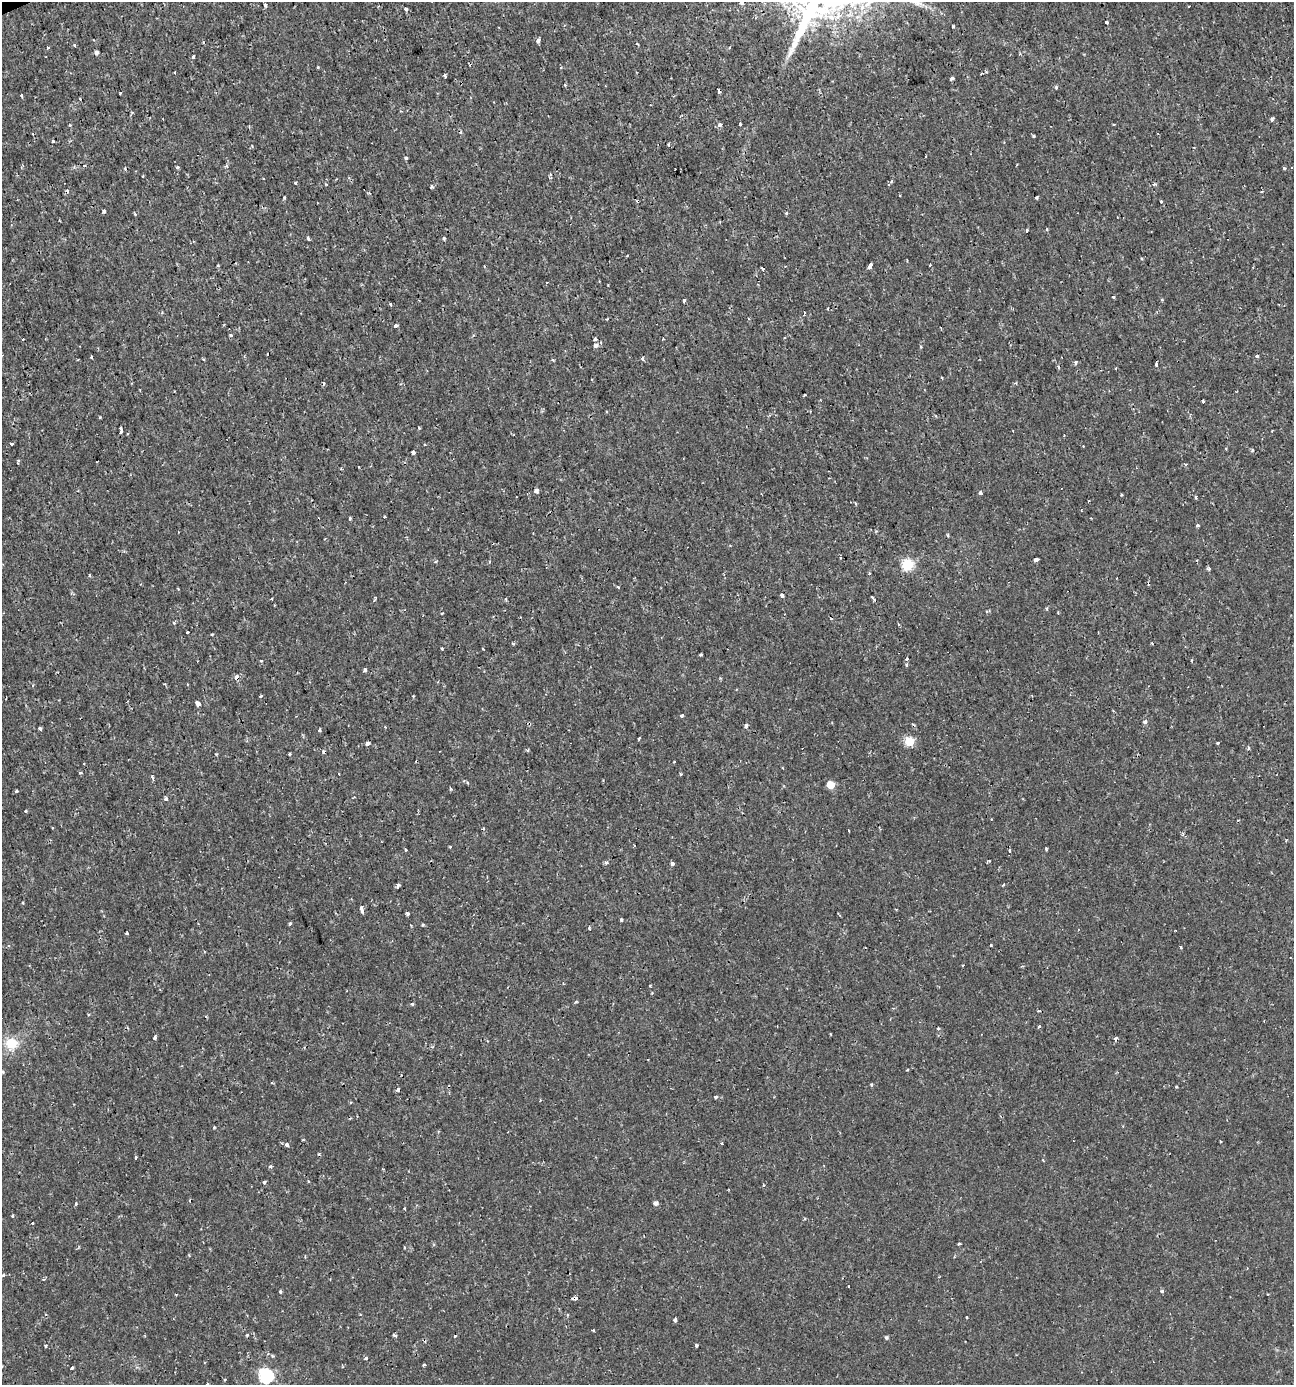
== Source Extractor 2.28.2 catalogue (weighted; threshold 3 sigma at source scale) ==
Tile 11 of 4 x 4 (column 3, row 3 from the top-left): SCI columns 2721-4012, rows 1388-2770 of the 5402 x 5549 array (HDU 1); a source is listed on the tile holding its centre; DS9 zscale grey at full resolution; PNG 1296 x 1387 px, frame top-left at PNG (2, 2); no overlay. Shown black and unused: <1% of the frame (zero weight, under 2 of 3 exposures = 1% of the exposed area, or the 3 px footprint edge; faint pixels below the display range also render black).
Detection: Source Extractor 2.28.2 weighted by HDU 2 'WHT'; one run over the whole footprint, this tile lists its part. Background 0.00186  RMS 0.0011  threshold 0.00477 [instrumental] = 3 sigma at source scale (4.5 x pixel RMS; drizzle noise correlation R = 1.50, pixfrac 1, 0.0396/0.0396 arcsec/px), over >= 5 px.
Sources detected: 213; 21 cosmic-ray / hot-pixel residue — not listed; the other 192 listed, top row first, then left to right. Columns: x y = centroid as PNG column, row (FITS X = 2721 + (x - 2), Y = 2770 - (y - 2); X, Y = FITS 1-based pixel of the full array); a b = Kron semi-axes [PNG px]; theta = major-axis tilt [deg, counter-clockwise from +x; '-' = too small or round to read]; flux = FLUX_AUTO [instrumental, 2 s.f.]
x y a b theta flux
742 3 3 3 - 0.45
265 5 3 3 - 0.48
406 9 4 4 - 0.24
1107 22 3 3 - 0.35
953 27 3 2 - 0.12
538 41 4 3 - 0.51
637 44 3 2 - 0.11
74 45 4 3 - 0.15
48 47 4 3 - 0.16
96 52 4 4 - 0.29
193 56 3 3 - 0.36
318 67 3 2 - 0.13
175 72 4 2 - 0.073
981 74 4 2 - 0.076
445 75 3 3 - 0.21
952 78 4 3 - 0.45
565 85 4 3 - 0.095
1056 87 3 3 - 0.24
719 91 4 3 - 0.53
120 93 3 3 - 0.12
22 96 3 3 - 0.23
1272 120 4 3 - 0.32
740 124 4 3 - 0.44
1114 124 3 2 - 0.1
720 125 5 4 - 0.3
33 134 3 2 - 0.069
1033 136 3 2 - 0.14
53 141 3 3 - 0.25
668 144 3 2 - 0.13
406 158 4 4 - 0.13
177 167 3 3 - 0.18
1284 168 3 3 - 0.14
143 176 4 2 - 0.072
891 181 5 4 - 0.16
295 183 4 3 - 0.12
1154 184 5 3 - 0.14
432 187 4 3 - 0.17
369 193 4 3 - 0.11
1037 197 4 3 - 0.2
284 198 3 3 - 0.15
1161 202 3 3 - 0.09
104 211 4 4 - 0.33
787 213 3 3 - 0.22
1047 229 4 3 - 0.1
1026 230 3 3 - 0.41
444 238 4 3 - 0.14
309 239 4 3 - 0.24
627 256 2 2 - 0.092
218 265 3 3 - 0.11
930 265 3 2 - 0.13
870 266 5 3 - 0.85
1113 297 3 3 - 0.3
684 300 3 3 - 0.18
391 305 4 3 - 0.1
804 314 6 3 83 0.19
396 325 4 3 - 0.44
230 335 3 3 - 0.24
595 339 5 5 - 0.13
596 346 7 6 - 0.35
1257 356 4 3 - 0.21
91 357 3 2 - 0.098
643 358 4 3 - 0.28
553 360 5 3 - 0.098
1075 362 4 4 - 0.2
1156 364 3 3 - 0.4
804 395 3 2 - 0.14
1203 401 3 3 - 0.58
121 428 4 3 - 0.23
121 432 3 3 - 0.24
11 444 3 3 - 1.4
1252 450 5 4 - 0.17
413 452 4 3 - 0.41
1185 464 4 4 - 0.12
359 467 3 2 - 0.11
537 490 4 3 - 0.39
980 493 3 3 - 0.51
1195 497 3 3 - 0.15
350 518 4 3 - 0.17
1197 525 3 3 - 0.34
948 535 5 3 - 0.12
1036 559 4 4 - 0.61
907 565 6 6 - 8.8
1209 569 5 4 - 0.16
869 574 3 3 - 0.17
90 575 3 3 - 0.19
1116 578 3 2 - 0.076
618 587 4 3 - 0.14
178 589 3 2 - 0.085
782 595 4 3 - 0.62
872 597 6 3 -60 0.3
271 599 4 3 - 0.11
1047 609 4 4 - 0.13
1058 613 2 2 - 0.11
174 623 4 3 - 0.097
187 632 3 3 - 0.29
212 634 3 2 - 0.14
442 648 3 2 - 0.12
483 649 3 2 - 0.081
907 659 3 3 - 0.23
1191 660 3 2 - 0.13
261 661 4 3 - 0.08
906 664 4 4 - 0.19
365 670 4 3 - 0.93
236 677 7 5 62 0.41
261 696 3 3 - 0.21
198 704 5 4 - 1.4
682 715 3 3 - 0.55
1145 722 5 5 - 0.23
746 726 5 4 - 0.25
385 727 3 3 - 0.098
40 729 4 3 - 0.22
319 730 3 3 - 0.37
639 738 3 2 - 0.15
909 741 5 5 - 4
368 743 4 3 - 0.64
1218 743 3 2 - 0.14
1249 748 4 3 - 0.26
528 750 4 3 - 0.13
290 754 3 3 - 0.19
81 773 4 3 - 0.12
681 774 3 3 - 0.15
152 777 6 4 -62 0.16
830 785 5 5 - 2.2
16 791 4 3 - 0.13
165 799 4 3 - 0.54
25 811 3 3 - 0.2
991 819 2 2 - 0.085
849 831 3 2 - 0.13
1183 834 5 4 - 0.16
1046 849 4 3 - 0.11
406 850 3 2 - 0.12
1009 851 4 2 - 0.11
606 863 5 5 - 0.22
672 864 4 3 - 0.45
1003 884 3 3 - 0.14
398 886 3 3 - 0.63
362 910 8 3 -78 0.31
407 913 3 3 - 0.31
621 920 4 3 - 0.11
290 924 4 4 - 0.14
423 925 5 3 - 0.11
589 928 4 3 - 0.2
127 933 3 2 - 0.23
991 945 3 3 - 0.12
1181 947 3 2 - 0.19
963 965 2 2 - 0.11
1023 966 4 3 - 0.1
650 986 3 2 - 0.091
412 1004 4 3 - 0.19
1039 1027 3 3 - 0.44
938 1028 5 3 - 0.1
155 1038 4 3 - 0.56
11 1043 16 15 - 2.1
907 1070 3 2 - 0.1
3 1072 4 3 - 0.11
872 1084 3 3 - 0.17
1176 1087 4 3 - 0.095
398 1089 4 4 - 0.17
716 1097 3 3 - 0.35
214 1127 4 4 - 0.093
303 1140 4 2 - 0.091
1220 1141 3 3 - 0.17
287 1145 4 4 - 0.38
136 1157 3 3 - 0.29
1043 1160 3 3 - 0.11
270 1166 4 4 - 0.28
308 1181 4 2 - 0.081
265 1182 4 3 - 0.24
764 1185 3 3 - 0.15
656 1203 5 5 - 0.35
76 1204 4 3 - 0.14
33 1223 3 3 - 0.39
959 1243 4 3 - 0.27
189 1255 4 3 - 0.089
3 1275 4 3 - 0.1
848 1286 2 2 - 0.11
280 1291 4 3 - 0.16
1162 1291 3 3 - 0.44
575 1298 5 4 - 0.48
675 1320 4 3 - 0.81
593 1330 3 3 - 0.25
247 1335 4 4 - 0.11
395 1335 4 3 - 0.22
886 1337 4 4 - 0.2
696 1345 3 3 - 0.22
46 1346 3 3 - 0.19
366 1358 3 3 - 0.43
424 1364 3 3 - 0.18
72 1368 3 2 - 0.15
266 1376 7 6 - 17
225 1380 3 2 - 0.17
207 1384 3 3 - 0.1
Overlapping masked pixels (flux is a lower limit): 3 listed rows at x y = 719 91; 236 677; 575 1298
Isophote crosses this tile's border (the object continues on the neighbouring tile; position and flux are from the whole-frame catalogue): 2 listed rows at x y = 742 3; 207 1384
Unlisted compact peaks at least as high as the median listed source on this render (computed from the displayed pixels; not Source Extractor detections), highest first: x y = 100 417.